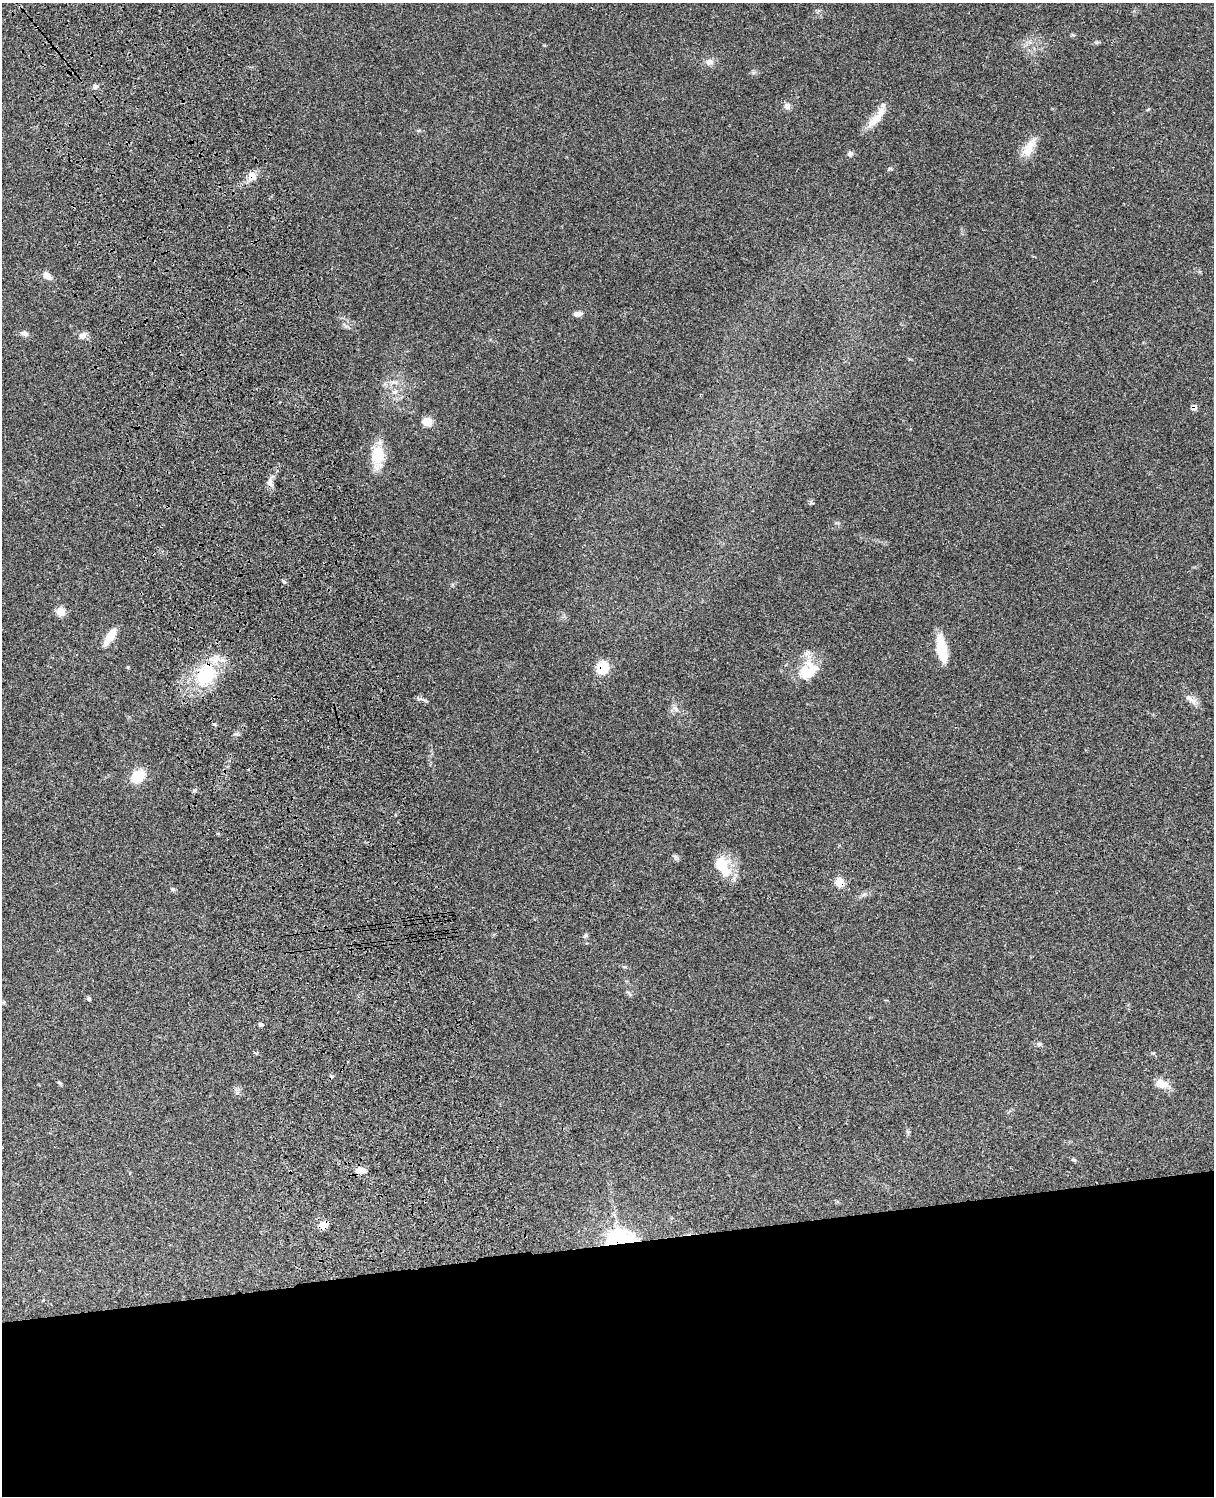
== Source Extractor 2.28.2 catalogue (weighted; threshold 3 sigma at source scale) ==
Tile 11 of 4 x 3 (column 3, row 3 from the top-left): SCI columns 2546-3757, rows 276-1769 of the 5085 x 4922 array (HDU 1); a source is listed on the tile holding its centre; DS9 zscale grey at full resolution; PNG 1216 x 1498 px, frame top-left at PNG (2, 3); no overlay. Shown black and unused: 17% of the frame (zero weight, under 3 of 4 exposures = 6% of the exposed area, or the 3 px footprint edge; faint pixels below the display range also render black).
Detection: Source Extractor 2.28.2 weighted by HDU 2 'WHT'; one run over the whole footprint, this tile lists its part. Background 0.107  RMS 0.0066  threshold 0.0295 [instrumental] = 3 sigma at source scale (4.5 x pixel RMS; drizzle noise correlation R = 1.50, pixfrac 1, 0.05/0.05 arcsec/px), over >= 5 px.
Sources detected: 42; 1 inside a brighter object's white glare — not listed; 3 inside a brighter listed object's ellipse — not listed separately; the other 38 listed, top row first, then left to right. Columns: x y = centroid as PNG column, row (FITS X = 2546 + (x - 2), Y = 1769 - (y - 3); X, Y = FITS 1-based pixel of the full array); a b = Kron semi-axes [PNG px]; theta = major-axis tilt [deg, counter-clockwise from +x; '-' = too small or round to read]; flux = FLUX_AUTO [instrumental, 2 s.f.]
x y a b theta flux
709 62 11 8 7 3.4
95 87 6 6 - 1.7
787 106 8 8 - 2.7
875 119 29 10 42 9.5
1027 149 19 14 63 9.3
850 154 8 6 0 1.6
252 177 14 11 62 5.2
47 276 12 7 -41 3.9
578 314 11 6 3 2.9
25 333 9 7 -27 2.2
82 336 10 8 30 3
395 392 8 5 24 2
1194 408 7 5 66 2.5
427 422 11 10 - 5.8
378 455 23 14 85 18
270 483 12 6 -84 3.2
61 611 10 10 - 5
110 636 22 8 57 9.2
941 648 30 10 -81 18
602 668 12 11 - 16
807 673 29 18 68 18
206 674 35 24 60 35
1190 699 21 6 -40 4.1
676 709 9 5 -45 2.1
138 776 15 12 48 14
194 791 6 4 19 0.85
722 865 35 13 -69 15
839 882 8 7 - 9.4
173 889 6 5 - 1.1
585 935 7 5 60 1.1
89 999 5 5 - 1.1
260 1024 6 5 - 0.99
1039 1044 6 5 - 1.1
59 1082 6 4 -3 0.8
1161 1084 16 11 -21 7.1
360 1170 12 7 -9 5.7
324 1225 11 8 27 4.9
620 1238 27 16 0 59
Overlapping masked pixels (flux is a lower limit): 7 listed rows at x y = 252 177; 1194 408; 602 668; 206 674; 839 882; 324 1225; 620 1238
Unlisted compact peaks at least as high as the median listed source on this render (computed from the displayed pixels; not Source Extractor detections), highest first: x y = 675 857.